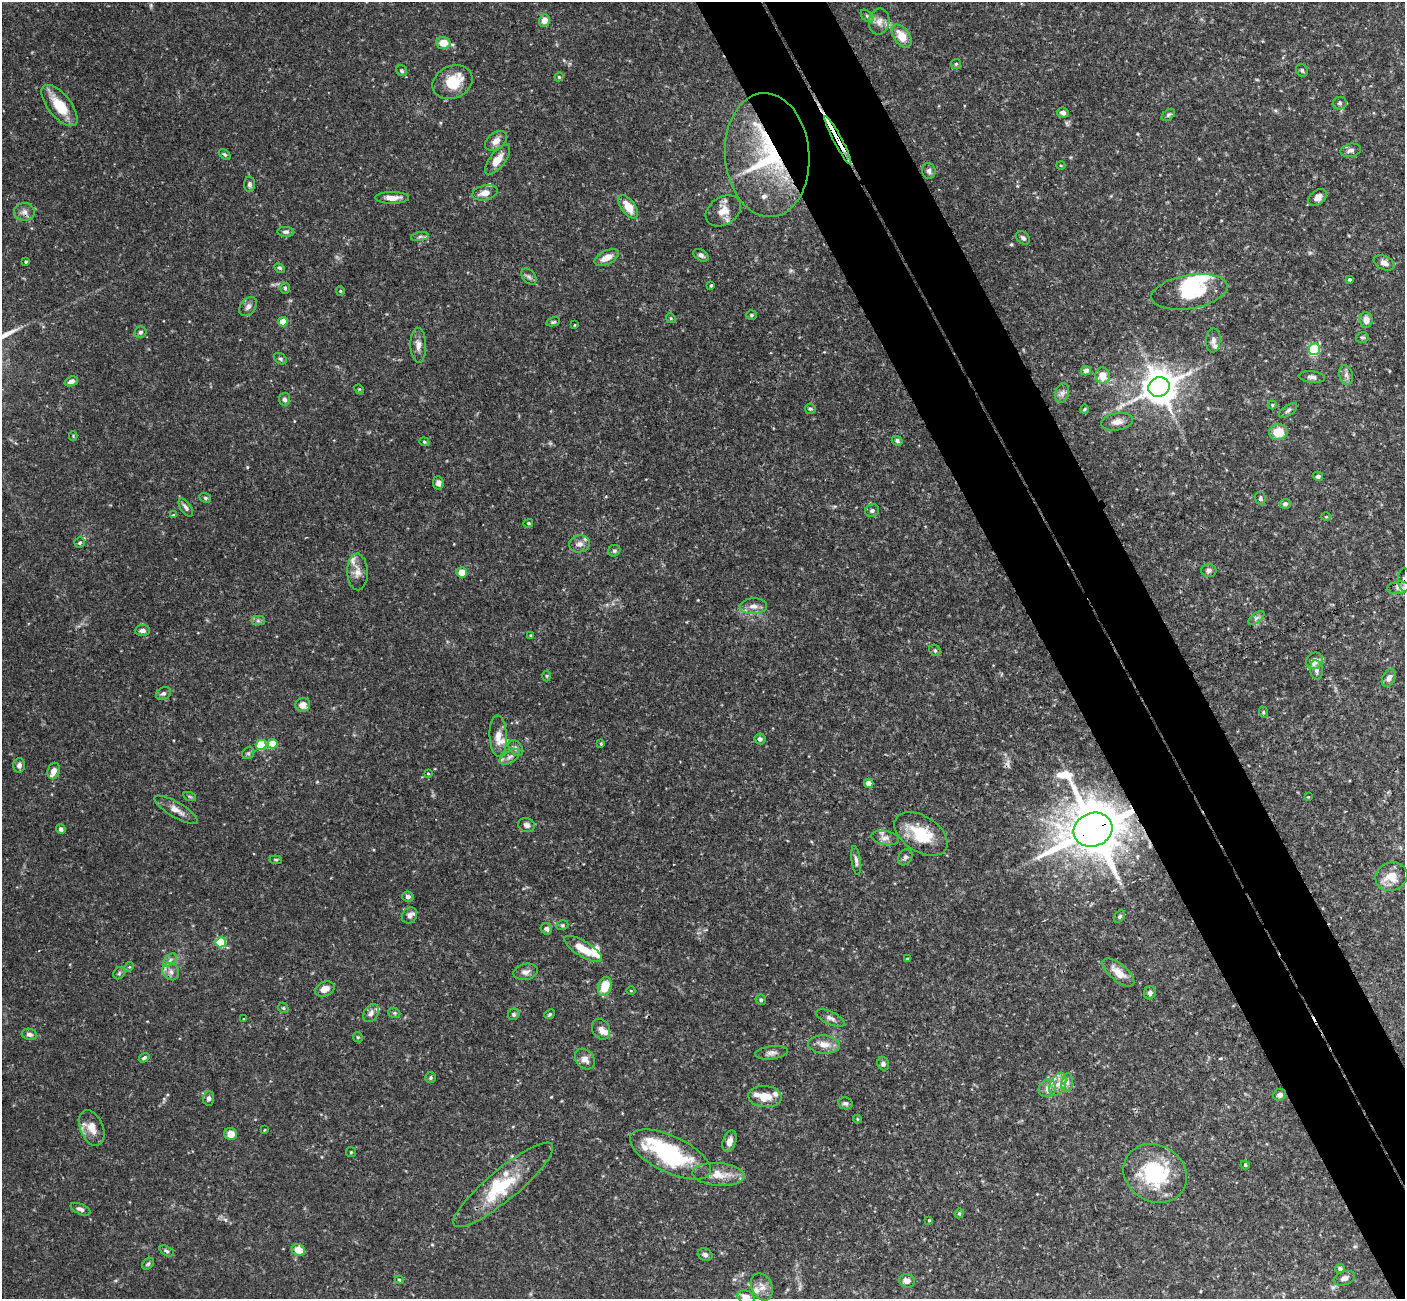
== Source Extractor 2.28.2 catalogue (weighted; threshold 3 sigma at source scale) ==
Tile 6 of 4 x 4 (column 2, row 2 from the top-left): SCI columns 1456-2858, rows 2776-4072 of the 5722 x 5686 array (HDU 1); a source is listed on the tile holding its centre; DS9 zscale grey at full resolution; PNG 1407 x 1301 px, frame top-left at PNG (2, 2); each listed source drawn as its Kron ellipse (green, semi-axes under 4 px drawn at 4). Shown black and unused: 8% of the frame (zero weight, under 3 of 4 exposures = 6% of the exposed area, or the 3 px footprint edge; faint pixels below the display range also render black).
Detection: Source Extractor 2.28.2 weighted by HDU 2 'WHT'; one run over the whole footprint, this tile lists its part. Background 0.125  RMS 0.0031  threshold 0.0139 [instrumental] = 3 sigma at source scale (4.5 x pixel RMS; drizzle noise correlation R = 1.50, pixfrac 1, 0.05/0.05 arcsec/px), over >= 5 px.
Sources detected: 219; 1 too faint to see at this stretch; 3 inside a brighter object's white glare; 1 cosmic-ray / hot-pixel residue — neither listed nor drawn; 19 inside a brighter listed object's ellipse — not listed separately; the other 195 listed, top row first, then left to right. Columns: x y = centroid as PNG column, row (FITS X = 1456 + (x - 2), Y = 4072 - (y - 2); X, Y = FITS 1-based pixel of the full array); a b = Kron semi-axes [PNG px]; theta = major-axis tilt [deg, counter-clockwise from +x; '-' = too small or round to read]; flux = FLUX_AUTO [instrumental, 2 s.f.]
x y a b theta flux
867 16 7 4 -46 0.72
544 20 6 5 - 2.8
879 22 13 10 79 2.4
902 36 13 8 -55 4.9
443 43 7 6 - 5.1
956 64 5 5 - 0.42
1302 70 6 5 - 0.59
402 71 6 5 - 0.54
559 77 4 4 - 0.32
452 82 21 16 24 8.6
1340 103 7 6 - 0.73
60 106 25 11 -51 8.2
1063 113 6 5 - 1.1
1168 115 7 5 37 0.61
838 140 27 2 -62 6.2
496 141 12 8 38 2.1
1351 150 10 6 13 1.1
225 155 7 4 -40 0.49
767 155 62 42 -85 42
498 160 18 7 51 3.9
1061 166 4 3 - 0.25
929 171 8 6 -81 0.83
249 184 8 5 -89 0.84
485 193 13 7 12 2.8
1317 197 10 7 38 1.9
392 198 17 6 0 3
628 207 13 7 -55 5.3
723 211 19 14 33 4.1
24 212 10 9 - 1.6
286 232 8 5 -2 0.82
420 237 9 4 9 0.72
1023 238 7 6 - 0.84
701 255 8 5 -32 0.83
607 257 13 7 26 3.2
26 262 3 3 - 0.34
1384 263 11 7 -24 1.9
280 268 5 4 - 0.48
529 276 9 6 -48 0.87
1350 279 4 4 - 0.43
711 285 4 3 - 0.33
285 288 5 4 - 0.46
340 291 4 4 - 0.34
1189 292 38 17 10 13
248 306 10 7 50 1.4
751 315 5 4 - 0.43
671 318 5 4 - 0.37
1366 320 8 6 -87 2.3
283 322 4 4 - 4.8
553 322 7 4 13 0.46
574 325 3 2 - 0.21
140 332 6 5 - 0.68
1362 337 6 5 - 0.53
1213 341 12 7 86 1.3
418 345 17 8 -88 2.2
1314 349 6 5 - 24
280 359 7 5 -37 0.62
1086 371 5 4 - 1.1
1346 375 10 6 -75 1.2
1103 376 8 7 - 4.1
1312 377 13 5 -6 1.2
71 381 7 4 20 1.4
1159 387 11 9 25 680
359 389 5 4 - 0.3
1062 393 10 7 75 1.3
285 399 6 5 - 0.93
1272 405 4 4 - 0.34
810 409 5 5 - 0.54
1085 409 5 4 - 0.38
1288 410 10 5 34 0.83
1117 422 16 8 10 2.3
1278 432 9 8 - 5.9
73 436 4 4 - 0.3
897 441 5 4 - 0.77
424 442 5 4 - 0.38
1318 476 5 4 - 0.97
438 483 7 5 -83 1.4
205 498 6 4 -22 0.52
1260 498 7 5 -83 0.64
1285 504 5 5 - 0.77
186 508 10 5 -56 1
872 511 7 6 - 0.77
173 515 4 4 - 0.29
1326 517 4 4 - 0.33
528 523 5 4 - 0.38
80 543 5 5 - 0.55
579 544 10 8 9 1.6
614 551 6 5 - 0.62
1209 570 7 6 - 0.91
357 572 18 10 -88 2.7
462 572 5 5 - 4.3
1404 580 12 6 -87 1.4
1398 588 11 6 7 1.3
753 606 13 8 3 2
1256 618 9 4 35 0.87
258 621 7 4 0 0.67
142 630 7 5 3 1.1
531 636 4 3 - 0.32
935 650 6 5 - 0.64
1314 661 9 7 42 2.4
1316 670 10 6 -80 1.2
547 676 5 3 - 0.31
1389 678 10 6 65 1.4
163 693 8 6 29 0.84
303 705 7 6 - 2.7
1263 712 6 3 -72 0.37
498 736 20 8 -88 3.5
760 739 5 5 - 0.78
601 743 4 3 - 0.37
272 744 5 4 - 8.5
261 745 5 5 - 15
516 748 9 6 -52 0.95
248 753 6 5 - 0.62
510 757 11 6 32 1.3
19 765 7 6 - 1.1
54 771 8 6 74 2.1
428 774 4 2 - 0.23
869 783 5 4 - 2.3
190 797 6 4 -19 0.45
1308 797 3 2 - 0.35
176 810 25 7 -31 2.7
527 825 8 7 - 1.2
61 829 5 4 - 0.99
1093 830 20 16 21 2000
921 834 29 18 -32 11
885 838 14 7 -9 1.7
905 857 9 6 59 0.89
276 860 6 4 -5 0.42
856 860 14 4 -82 1.1
1391 876 16 14 19 4.9
408 897 6 5 - 0.97
409 915 8 7 - 1.3
1119 917 7 4 51 0.52
562 925 6 4 19 0.48
546 929 6 5 - 1
221 942 5 5 - 17
583 949 22 7 -32 5.6
907 959 4 3 - 0.4
170 960 8 4 46 0.86
129 967 5 4 - 0.4
171 972 9 8 - 1.5
526 972 12 8 11 1.7
1118 972 19 8 -40 3.9
119 973 7 5 46 0.58
605 986 10 6 71 6.7
325 989 10 7 23 2.3
631 991 4 3 - 0.25
1150 993 6 6 - 1
761 1000 5 5 - 0.53
283 1008 5 4 - 0.45
371 1013 10 6 56 1.4
394 1013 6 4 -20 0.47
514 1014 6 5 - 0.62
549 1014 6 4 42 0.47
830 1018 15 6 -24 1.4
244 1019 3 2 - 0.23
601 1029 11 8 -62 1.5
29 1034 8 5 -9 1
358 1037 5 4 - 0.4
824 1044 16 9 -5 3.2
771 1053 16 6 7 1.5
144 1058 6 4 34 0.68
585 1059 11 9 -49 2
883 1064 7 5 -67 0.92
431 1078 5 5 - 0.46
1067 1083 9 6 83 1.2
1058 1084 12 7 66 2.5
1047 1088 9 8 - 1.6
1280 1095 6 6 - 1.2
765 1097 17 10 -3 4.9
209 1098 7 5 87 0.94
845 1103 7 6 - 0.77
857 1119 4 4 - 0.3
92 1128 18 11 -67 4
264 1130 4 2 - 0.23
231 1134 6 6 - 2.9
729 1141 11 6 72 1.9
351 1152 5 5 - 0.36
670 1154 44 18 -25 34
1245 1165 4 4 - 0.5
1155 1173 33 28 -30 24
718 1174 26 11 -5 5.4
503 1185 63 15 40 16
80 1209 10 5 -23 1
959 1213 5 4 - 0.4
929 1220 3 3 - 0.31
298 1250 7 6 - 4.2
167 1251 7 4 -27 0.65
705 1254 7 6 - 0.92
148 1264 7 5 45 0.58
1340 1269 4 4 - 0.68
1344 1278 11 7 19 1.2
399 1280 4 4 - 0.37
907 1281 8 6 -13 1.8
762 1287 14 10 -65 2.5
746 1297 9 6 -22 2.7
Overlapping masked pixels (flux is a lower limit): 5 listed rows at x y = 838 140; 767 155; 1404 580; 1093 830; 503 1185
Isophote crosses this tile's border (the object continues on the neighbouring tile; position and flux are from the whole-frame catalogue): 2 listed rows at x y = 1404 580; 746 1297